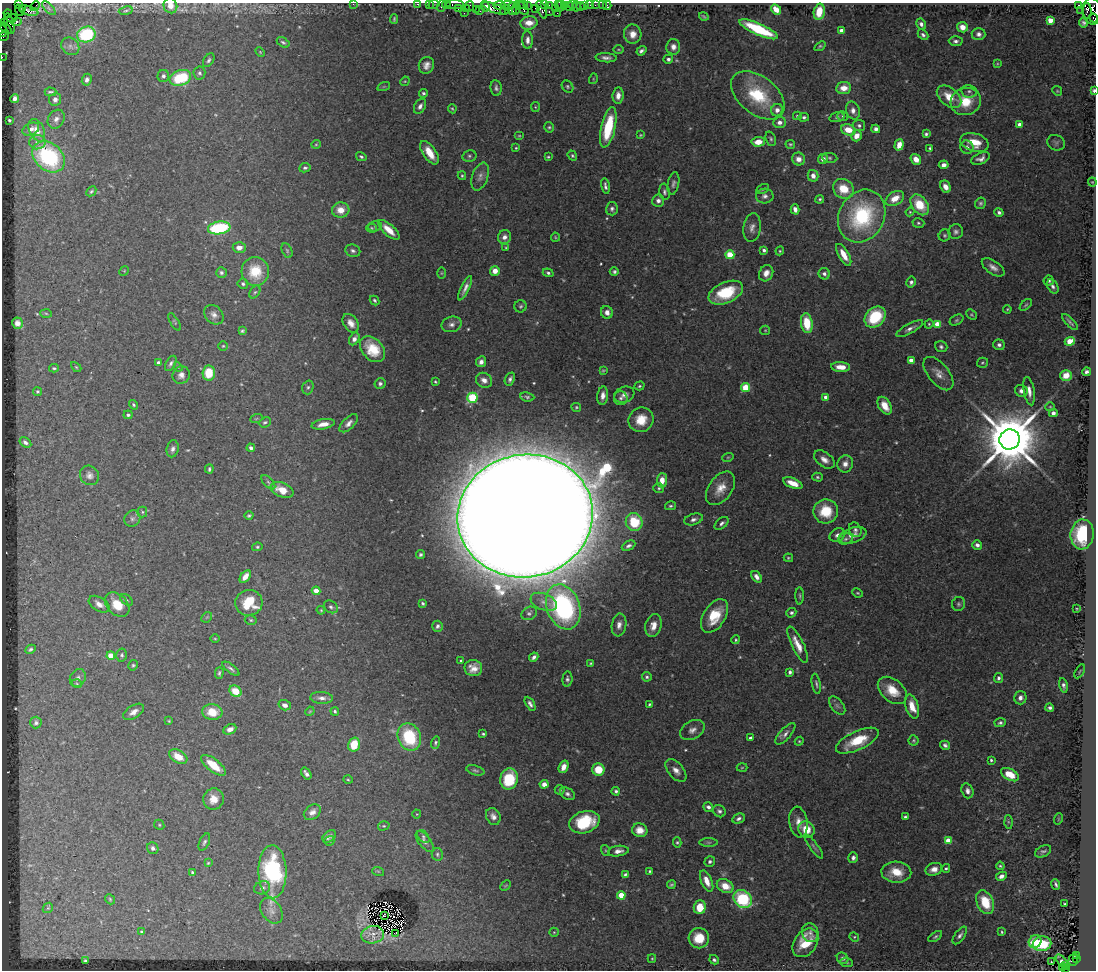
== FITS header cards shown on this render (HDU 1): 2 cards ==
NAXIS1  =                 1094
NAXIS2  =                  968

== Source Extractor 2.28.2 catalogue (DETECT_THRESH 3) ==
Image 1094 x 968 px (HDU 1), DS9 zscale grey, 1 PNG px = 1 image px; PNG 1098 x 972 px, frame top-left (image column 1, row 968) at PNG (2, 3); each listed source drawn as its Kron ellipse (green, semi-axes under 4 px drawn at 4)
Background 0.809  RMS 0.042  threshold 0.127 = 3 sigma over >= 5 px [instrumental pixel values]
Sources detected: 537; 4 with non-positive FLUX_AUTO (blend fragments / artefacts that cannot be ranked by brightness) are neither listed nor drawn; of the other 533, the 500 brightest by FLUX_AUTO listed and drawn (33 fainter detections omitted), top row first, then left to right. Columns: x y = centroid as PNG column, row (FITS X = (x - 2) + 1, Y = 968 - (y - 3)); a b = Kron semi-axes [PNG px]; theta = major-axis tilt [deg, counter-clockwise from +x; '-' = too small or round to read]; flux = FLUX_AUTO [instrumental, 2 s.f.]
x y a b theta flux
19 4 3 2 - 91
353 4 2 2 - 83
418 4 3 2 - 84
429 4 2 2 - 65
434 4 5 3 - 150
455 4 9 3 1 320
446 5 4 3 - 150
499 5 6 2 6 220
508 5 6 2 2 480
523 5 5 2 - 180
544 5 3 2 - 110
549 5 3 2 - 120
558 5 3 3 - 140
565 5 3 2 - 110
573 5 3 2 - 75
585 5 4 3 - 170
590 5 2 2 - 25
595 5 2 2 - 57
603 5 2 2 - 12
607 5 4 2 - 28
1078 5 3 2 - 520
35 6 5 2 - 130
170 6 8 6 -67 21
441 6 6 2 72 280
469 6 5 2 - 92
485 6 5 3 - 150
527 6 3 3 - 120
561 6 5 3 - 180
569 6 4 3 - 290
576 6 5 2 - 49
580 7 2 2 - 27
22 8 4 3 - 160
49 8 8 3 -46 4
494 8 12 4 -22 1000
516 8 6 3 82 220
522 8 8 3 -49 320
535 8 2 2 - 120
555 8 3 2 - 150
458 9 3 2 - 99
466 9 3 3 - 230
476 9 2 2 - 160
512 9 6 4 -87 540
542 9 9 4 -68 830
776 9 6 4 -46 38
19 10 6 3 -69 240
505 10 5 2 - 180
1081 10 2 2 - 23
29 11 10 4 -16 470
126 11 7 3 9 4.1
479 11 3 2 - 99
1087 11 8 4 -87 1800
1092 11 13 9 -82 1100
549 12 3 2 - 260
819 12 8 5 79 58
464 13 2 2 - 64
557 13 2 2 - 20
8 14 4 3 - 53
704 16 5 2 - 3.7
12 18 5 3 - 98
1094 18 4 2 - 300
394 19 5 2 - 4.2
1050 20 4 4 - 50
4 22 3 3 - 29
16 22 5 4 - 200
529 23 8 6 14 33
1084 23 5 4 - 7.6
9 24 10 4 -76 330
921 24 6 4 -62 9.7
962 27 5 5 - 29
5 28 7 2 -42 160
759 29 21 6 -24 180
3 31 5 3 - 84
842 31 4 4 - 37
86 34 9 7 20 200
633 34 9 8 - 28
979 34 7 6 - 12
923 35 6 4 -44 8.4
4 36 6 3 53 160
527 40 9 5 -89 15
956 41 7 5 -3 9
283 42 7 4 -31 5.7
70 46 10 8 -41 12
820 46 6 4 35 4.8
673 47 8 7 - 16
619 49 5 3 - 3
641 51 5 4 - 8.9
260 52 5 3 - 2.8
2 57 2 2 - 15
606 58 10 4 -3 13
668 59 5 4 - 8
209 60 7 5 57 6.9
997 64 4 3 - 2.8
426 65 8 7 - 17
199 73 6 6 - 7
163 76 6 6 - 9.9
180 78 11 7 19 160
593 79 5 3 - 2.9
87 80 6 5 - 11
405 81 5 4 - 3.1
384 86 6 4 19 4.2
567 86 6 5 - 5.1
496 88 8 5 -82 8.2
844 88 7 6 - 37
969 91 8 6 -10 8.5
1057 91 5 4 - 3.8
1094 91 3 3 - 8.6
50 92 6 3 0 4.5
423 93 4 4 - 5.1
618 95 8 5 85 20
758 95 31 19 -38 170
949 97 14 9 -40 52
15 98 4 4 - 12
55 99 6 6 - 11
966 101 15 13 16 84
420 106 8 5 61 12
535 107 5 4 - 3.4
452 109 5 3 - 3.6
777 110 6 6 - 17
853 111 9 7 -74 16
797 116 4 3 - 4.5
842 116 5 5 - 4.2
804 117 5 4 - 5.8
837 117 8 4 16 5.9
56 119 10 8 59 14
9 120 3 3 - 4.1
780 122 6 5 - 15
1019 124 4 4 - 20
859 126 6 5 - 7.5
549 127 5 5 - 4.6
608 127 20 7 77 150
31 129 9 6 26 13
876 129 4 4 - 12
37 130 12 7 -64 25
848 130 7 5 -18 50
926 134 4 4 - 6.4
640 135 3 3 - 2.8
519 136 5 3 - 3.2
856 136 6 5 - 31
771 139 7 5 -68 5.6
37 142 8 7 - 12
758 142 6 5 - 37
974 142 15 9 -17 56
1056 143 9 7 -23 8.2
316 144 5 4 - 3.5
790 144 4 4 - 3.8
899 145 6 4 72 30
967 147 7 6 - 11
516 148 3 3 - 2.8
930 148 3 3 - 4.6
429 153 13 6 -56 52
469 156 7 5 13 6.7
572 156 5 4 - 4.4
49 157 18 13 -40 320
361 157 5 4 - 5.6
548 157 3 3 - 3.5
830 158 8 5 -7 5.8
981 158 10 5 25 14
799 159 7 6 - 19
823 159 5 5 - 15
916 159 6 5 - 28
944 165 5 4 - 15
305 168 6 4 11 6.4
462 176 4 3 - 3.5
813 176 6 5 - 18
480 177 14 8 71 16
1092 182 4 4 - 2.8
673 183 11 5 79 9.3
605 186 8 3 -79 8.5
945 187 6 5 - 22
763 189 7 4 27 4.6
844 189 11 9 -34 70
91 191 6 3 45 4.3
665 192 8 5 -83 7.3
765 196 8 7 - 11
895 198 10 6 30 40
820 199 4 4 - 5.1
658 201 6 6 - 13
980 203 6 5 - 6.4
920 205 11 7 -55 85
612 209 6 6 - 9.2
795 209 5 4 - 16
341 210 9 8 - 37
910 212 4 4 - 3
999 212 4 4 - 8.1
862 216 27 22 62 330
918 223 6 4 -16 5.4
375 226 7 5 17 5
219 228 11 6 8 250
371 228 5 4 - 3.9
752 228 14 8 82 18
389 230 13 5 -42 40
956 232 7 7 - 9.2
945 235 6 5 - 5.2
504 237 7 6 - 16
555 237 4 4 - 3.1
239 247 6 5 - 16
506 248 4 3 - 2.9
287 250 7 5 -64 5
764 250 3 3 - 8.7
353 251 8 6 -18 8.5
780 251 4 4 - 3.6
730 255 4 4 - 110
844 255 12 5 -60 34
993 267 13 6 -35 18
124 271 5 4 - 2.8
255 271 14 13 - 91
495 271 5 5 - 26
614 272 4 4 - 5.8
221 273 5 5 - 7.1
441 273 5 3 - 2.9
548 273 5 4 - 6.3
766 273 8 7 - 20
824 274 6 5 - 9.1
1049 281 5 5 - 6.8
911 282 5 4 - 8.3
243 284 5 5 - 6.3
1053 286 8 5 -59 9.5
465 288 13 4 65 14
255 292 7 4 57 4.9
726 293 18 10 23 140
374 300 5 4 - 5
1026 305 7 4 44 4.5
521 306 6 6 - 5.8
1007 309 4 3 - 2.9
607 312 6 6 - 17
46 313 6 4 -3 3.6
214 315 11 8 -47 16
972 315 6 4 -43 4.1
875 317 12 9 46 150
956 320 7 5 27 5
174 322 10 3 -57 3.8
1070 322 10 3 -45 7.1
17 323 6 5 - 13
351 323 10 7 -55 22
807 323 10 6 -82 89
452 324 10 7 14 15
929 324 5 4 - 3.5
937 324 4 4 - 61
910 329 15 5 29 14
765 330 5 4 - 3.1
242 331 4 3 - 4.4
354 339 7 4 61 13
1070 341 5 4 - 89
999 345 5 5 - 9.8
223 346 5 4 - 3.6
941 347 6 5 - 7
373 349 15 10 -47 67
911 360 4 4 - 23
481 362 5 5 - 13
158 363 4 3 - 9.8
171 363 8 4 62 7.8
982 363 5 5 - 4.5
76 367 6 3 -45 3.5
178 367 5 4 - 3.5
841 367 9 5 -5 30
54 368 5 3 - 3.9
603 370 4 3 - 2.9
1087 372 4 4 - 8.3
209 373 7 6 - 77
938 374 20 10 -51 29
181 375 9 8 - 16
1066 375 5 5 - 40
510 379 7 4 66 8.4
484 380 8 7 - 19
435 382 3 3 - 3.3
380 384 5 5 - 7.2
639 386 5 4 - 4.5
308 387 7 5 73 5.8
746 387 4 4 - 130
37 391 4 4 - 4.9
1021 391 6 6 - 12
1029 391 14 5 -80 20
624 395 10 8 21 15
603 396 9 5 83 18
527 397 7 4 -8 5
826 397 4 4 - 21
472 398 5 5 - 240
621 398 7 7 - 8.8
134 405 5 4 - 4.3
885 406 9 6 -60 41
576 407 5 4 - 3.9
1050 407 5 4 - 3.6
1053 413 4 4 - 11
128 415 4 4 - 5.4
256 419 6 4 20 4
641 420 13 12 - 64
265 422 6 5 - 5.2
349 423 11 6 44 15
323 424 12 5 11 26
1010 439 10 10 - 27000
25 442 6 4 -34 9.6
251 448 4 4 - 8.8
173 449 8 6 76 10
728 457 6 3 18 3.1
824 460 12 7 -37 20
845 464 9 7 71 20
209 469 4 3 - 5.1
89 475 10 9 - 15
817 477 5 4 - 5.1
662 480 7 5 88 30
268 482 9 4 -46 6.4
793 483 10 5 -22 38
659 488 5 4 - 4.7
720 488 19 11 54 42
282 490 12 7 -23 42
670 506 5 4 - 4.9
826 511 12 12 - 90
142 512 5 5 - 4.4
249 516 4 3 - 4.9
525 516 68 61 11 39000
132 518 8 7 - 10
693 519 10 5 17 11
634 522 9 8 - 110
722 523 8 5 38 8.5
855 530 7 6 - 8.2
1082 534 15 11 83 200
837 535 8 6 29 11
853 535 14 7 17 24
846 539 7 5 17 6.8
977 545 5 4 - 11
629 546 7 4 26 8.2
257 547 5 4 - 4.3
420 554 5 4 - 5.8
788 558 5 3 - 3.4
245 577 7 4 52 25
757 577 6 4 -54 14
316 591 4 4 - 46
857 593 5 4 - 3.6
800 596 8 3 -90 4.5
126 600 7 5 -41 5.3
544 602 14 8 -22 23
249 603 13 13 - 97
423 603 4 3 - 5.1
99 604 11 6 -32 22
958 604 7 6 - 6.2
117 605 14 10 -46 60
331 607 7 6 - 7.4
563 607 23 16 -70 540
1077 609 3 3 - 2.9
321 610 4 3 - 2.8
529 613 8 6 29 7.7
791 613 5 4 - 6.4
715 616 18 11 58 84
207 617 6 4 44 4.1
251 620 6 4 -16 4.1
619 625 11 7 81 17
438 626 5 5 - 7.7
653 626 12 8 75 28
215 639 5 3 - 2.7
736 640 4 4 - 3.7
798 645 20 6 -65 37
30 649 5 4 - 5.6
122 655 6 5 - 6.3
111 656 4 4 - 70
534 657 5 3 - 8.9
461 660 3 3 - 3.9
591 663 3 3 - 3.1
133 665 5 4 - 4.7
473 668 9 8 - 27
231 669 10 4 -38 8.2
1080 671 8 3 60 3.6
790 672 4 4 - 8.1
219 673 6 4 87 5.2
647 677 5 4 - 5.7
78 678 9 7 61 12
998 678 5 4 - 7
567 679 7 5 84 7.7
77 684 5 3 - 3
816 684 10 4 -80 6.6
1063 685 7 4 -79 9.1
892 690 16 11 -41 61
235 691 6 5 - 66
322 698 11 6 -4 15
1020 698 7 6 - 13
530 704 8 4 -59 9
650 704 4 3 - 4.1
285 705 6 5 - 15
837 706 10 6 -52 9.1
912 706 12 6 -72 41
1050 708 4 4 - 8.1
310 711 5 3 - 3
335 711 4 4 - 5.8
134 712 12 6 32 17
212 712 10 8 -5 58
169 721 3 3 - 2.7
36 722 6 5 - 6.8
1000 723 5 4 - 6.2
230 729 7 5 26 18
692 730 13 9 30 18
483 734 3 3 - 4
785 734 13 5 48 13
409 737 14 11 -67 170
750 738 4 3 - 6.7
914 740 5 5 - 4.5
799 741 4 4 - 2.9
857 741 23 9 25 93
435 743 6 4 73 5.3
354 745 7 5 75 72
945 745 5 4 - 7.6
178 757 10 6 -31 45
991 760 4 3 - 4.1
213 765 15 6 -38 67
564 767 6 4 68 21
742 768 5 3 - 3
475 770 9 4 -15 6.5
598 770 6 6 - 72
676 770 13 7 -49 21
306 774 7 3 -55 11
1010 775 10 5 -27 52
509 779 11 8 77 140
348 780 5 3 - 3
544 784 4 4 - 27
560 790 5 5 - 7.4
616 791 4 4 - 6.3
967 791 7 5 -73 12
567 794 8 5 -31 9.3
214 799 11 10 - 33
708 807 5 4 - 9
719 811 7 5 -39 8.1
312 812 9 7 38 16
417 814 4 4 - 2.8
493 816 9 7 -62 16
905 817 4 3 - 4.7
739 819 6 4 26 9.3
1058 819 5 3 - 2.8
584 822 16 11 17 140
798 822 15 9 -82 27
1008 822 6 4 -88 4.1
159 825 5 4 - 3.9
384 826 6 4 16 4
640 830 7 6 - 28
806 830 8 7 - 51
329 836 7 5 40 11
423 837 7 5 -47 5.8
329 841 5 4 - 4.3
425 841 12 6 -52 12
948 841 4 4 - 52
204 842 9 5 65 6.6
677 842 5 4 - 4.7
709 842 9 4 0 5.6
814 847 14 4 -54 7.7
153 848 6 5 - 9.3
605 850 5 3 - 3
618 851 10 5 8 16
1043 851 8 5 26 7.6
437 854 6 5 - 5.6
853 858 5 4 - 9.3
710 862 5 5 - 7.1
208 863 4 3 - 3
1000 866 4 3 - 3.8
946 868 4 4 - 4.5
934 869 8 6 18 20
378 871 6 3 -18 3.5
649 871 3 3 - 3.4
192 872 3 3 - 3.7
272 872 26 14 -89 350
896 872 15 10 -3 57
625 874 4 3 - 5.9
1001 876 5 4 - 13
707 881 11 5 -67 32
1056 884 5 3 - 6.2
671 885 4 3 - 4.5
505 886 6 3 43 3.3
725 886 9 6 -28 45
262 888 8 6 18 10
621 895 4 4 - 70
110 899 5 4 - 3.9
743 899 10 8 -44 220
985 902 12 8 -67 84
1064 904 3 2 - 3.1
700 907 7 6 - 65
48 908 6 4 43 4.1
271 911 14 9 -55 20
384 916 3 3 - 4.3
141 932 3 3 - 4.8
554 932 5 4 - 3.3
1002 932 4 2 - 3.3
396 933 2 2 - 3
810 933 9 8 - 13
373 935 11 8 10 21
960 935 10 5 55 9.9
854 937 5 4 - 3.7
935 937 8 4 33 5.6
699 938 10 10 - 66
1035 941 7 6 - 86
805 943 16 11 54 80
1042 944 9 7 11 100
1076 955 3 2 - 310
843 958 6 5 - 8.9
652 959 4 4 - 3.1
1076 959 3 2 - 180
85 960 3 2 - 3.3
714 960 5 4 - 6.8
1073 960 6 4 72 540
1062 961 8 3 -49 13
847 962 6 4 -5 5
1051 962 2 2 - 3.8
1065 965 3 2 - 150
1062 968 4 3 - 110
1065 969 3 2 - 110
At the frame edge (FLAGS 8, measured only in part): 16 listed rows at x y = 19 4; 353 4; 418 4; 429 4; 434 4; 455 4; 446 5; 170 6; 441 6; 29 11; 1092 11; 1094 18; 3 31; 2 57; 1094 91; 1065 969
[33 fainter detections neither listed nor drawn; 4 non-positive-flux detections neither listed nor drawn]